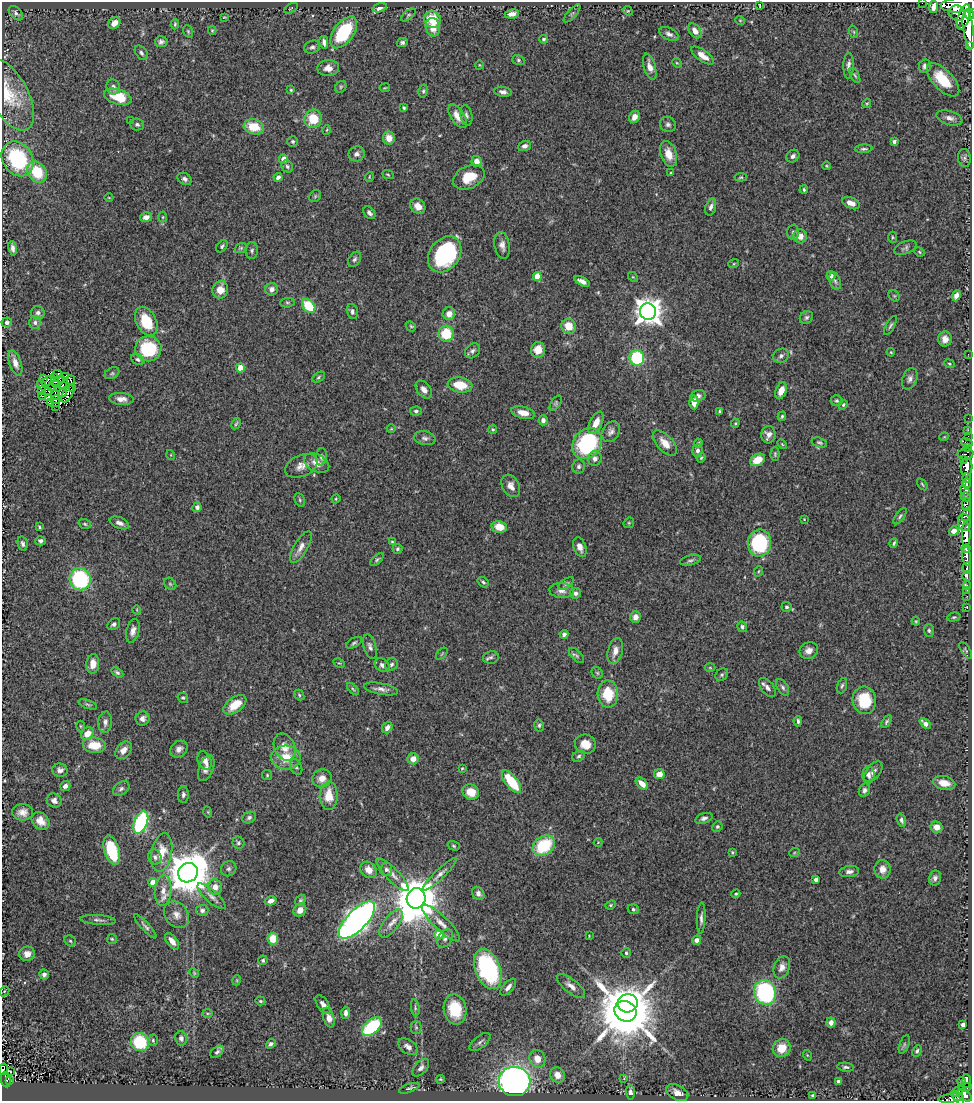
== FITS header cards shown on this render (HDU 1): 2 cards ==
NAXIS1  =                  970
NAXIS2  =                 1099

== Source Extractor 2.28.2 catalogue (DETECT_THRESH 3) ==
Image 970 x 1099 px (HDU 1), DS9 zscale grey, 1 PNG px = 1 image px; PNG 974 x 1103 px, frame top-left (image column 1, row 1099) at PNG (2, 2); each listed source drawn as its Kron ellipse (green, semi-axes under 4 px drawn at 4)
Background 0.875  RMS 0.043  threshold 0.13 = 3 sigma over >= 5 px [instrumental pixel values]
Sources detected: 450; all 450 listed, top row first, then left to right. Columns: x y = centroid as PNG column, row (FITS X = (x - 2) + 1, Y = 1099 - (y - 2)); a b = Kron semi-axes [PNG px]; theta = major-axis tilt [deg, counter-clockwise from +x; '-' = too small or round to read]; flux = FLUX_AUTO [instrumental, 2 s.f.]
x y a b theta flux
922 3 2 2 - 6.6
759 5 3 2 - 2.3
960 5 19 7 5 4900
934 7 6 4 82 13
291 8 7 2 31 2
380 8 7 3 16 12
628 11 5 4 - 3.2
16 13 8 5 -45 7.7
572 13 11 3 49 5.8
957 13 8 7 - 1500
512 14 7 4 8 14
969 14 5 4 - 1000
408 15 8 4 38 4.6
224 17 4 3 - 2.1
964 17 13 5 72 2400
432 19 8 7 - 83
740 20 5 3 - 2.3
114 23 7 5 41 23
175 24 5 3 - 3.4
433 27 9 7 -79 35
212 30 4 4 - 3.2
968 30 19 5 -82 4600
188 31 6 4 -70 3.6
695 31 8 5 -55 21
344 32 18 10 54 170
854 32 6 4 -71 3.5
669 34 10 6 -25 12
543 39 4 4 - 5.5
161 42 6 5 - 8.3
324 42 6 3 -78 11
402 42 5 4 - 6.7
970 45 3 3 - 130
312 47 8 6 24 8.7
141 53 8 5 -53 7.7
702 56 13 5 -36 28
518 60 6 5 - 5.5
677 63 5 4 - 3.2
479 65 4 3 - 2.2
849 66 13 5 89 12
925 66 7 6 - 8.2
650 67 13 6 -74 19
328 68 11 8 3 22
855 76 8 4 -62 5
943 80 21 10 -46 120
113 87 7 6 - 11
341 87 6 5 - 5.2
385 88 5 2 - 2.6
291 90 3 3 - 3.6
423 91 6 4 75 4.7
503 92 9 5 -7 10
9 94 39 19 -62 100
118 97 14 7 -17 86
867 103 5 3 - 3.4
404 108 4 3 - 4.1
466 115 10 6 -79 8.9
458 116 13 6 -54 30
634 117 6 5 - 21
949 118 13 7 -16 16
313 119 9 8 - 81
130 121 4 2 - 2.4
137 124 7 6 - 6.5
668 124 8 7 - 9.2
254 127 10 7 -14 71
327 130 5 3 - 2.6
389 138 6 6 - 34
293 141 5 5 - 5.6
894 142 4 3 - 8.2
525 146 6 5 - 11
864 149 9 4 2 5.7
357 154 8 7 - 11
669 154 13 8 -72 40
793 156 7 6 - 9.3
964 158 9 6 -83 8.3
17 159 18 14 -57 210
283 159 5 4 - 24
477 161 5 5 - 20
287 166 6 5 - 5.8
827 166 4 3 - 2.6
37 172 11 9 -51 93
671 173 3 3 - 3.1
388 175 6 3 -23 3.5
278 177 4 4 - 9.5
369 177 5 3 - 2.6
469 177 16 11 25 58
741 177 6 4 6 3.5
185 179 7 5 -33 8.9
804 190 4 3 - 3.8
315 196 6 5 - 4.3
109 198 4 3 - 2.3
851 203 9 5 -23 18
418 206 8 6 -48 22
711 207 9 5 72 10
369 213 7 5 -47 8.8
146 217 6 4 12 18
163 217 5 3 - 3.2
793 232 7 6 - 6.8
800 236 7 6 - 26
893 237 5 4 - 3.5
502 245 13 7 -80 16
222 246 7 4 49 5.4
13 248 7 4 -80 11
241 248 6 4 20 4.3
905 248 12 6 22 8.1
252 251 8 6 86 8.6
919 252 5 4 - 3.8
445 254 19 15 53 280
355 259 8 5 56 7.5
734 263 5 3 - 3
831 276 4 4 - 14
537 277 4 4 - 83
633 277 5 4 - 3.3
582 281 8 4 -26 14
835 281 9 5 -69 7.5
272 289 6 6 - 14
220 290 9 7 72 35
894 296 6 5 - 4
956 296 6 4 68 15
287 303 7 5 4 5
309 306 8 5 -46 110
352 311 8 5 -76 8.7
648 312 8 8 - 3500
38 313 7 6 - 9.7
449 314 6 6 - 24
806 317 7 6 - 6.6
146 321 15 10 -63 90
7 322 5 5 - 7.9
35 323 6 6 - 8.9
890 325 11 4 61 6.7
411 326 6 4 -44 3.8
569 326 7 7 - 43
446 334 8 7 - 99
945 339 7 6 - 18
148 349 13 12 - 170
538 350 8 7 - 28
472 351 8 6 43 8.5
891 352 4 3 - 2.7
968 354 2 2 - 49
781 356 8 6 30 9.2
637 358 7 7 - 190
138 359 7 5 -24 7.4
15 363 13 6 -71 19
949 364 5 4 - 3.6
240 368 4 4 - 76
112 373 8 5 29 6.1
57 374 5 2 - 0.6
65 376 2 2 - 2.2
55 377 4 3 - 0.6
318 377 7 4 30 5.3
44 378 3 2 - 1.9
910 379 11 7 68 13
71 380 4 2 - 4.7
47 381 6 3 43 2
59 381 7 4 49 13
55 382 2 2 - 3.2
42 385 5 3 - 4.4
63 385 3 2 - 3.7
460 385 12 7 -8 67
51 388 2 2 - 2.6
72 389 2 2 - 0.26
41 390 3 2 - 3.5
424 390 10 6 -52 17
781 391 8 5 68 31
49 392 2 2 - 1.7
62 393 5 4 - 1.2
55 394 5 2 - 1.4
68 394 9 5 61 5.8
42 396 4 2 - 0.98
698 396 7 5 16 9.8
48 398 2 2 - 2.9
121 399 12 6 -4 19
56 400 5 2 - 5.1
837 401 6 5 - 5.8
694 402 7 4 -88 22
50 403 4 2 - 1.1
56 403 2 2 - 3.3
556 403 8 4 57 4.4
843 405 5 4 - 4.3
56 406 2 2 - 12
416 411 6 4 6 6.1
720 411 4 3 - 3.3
523 413 12 6 -13 30
782 416 5 3 - 4.5
968 418 2 2 - 12
543 420 5 4 - 8.9
596 423 12 6 64 31
735 423 4 4 - 3.2
236 424 6 3 62 3.8
391 429 4 3 - 2.4
493 429 4 4 - 3.4
968 430 2 2 - 21
611 432 11 8 57 13
768 435 9 7 82 18
968 436 2 2 - 17
944 437 5 3 - 2.3
425 438 11 6 -11 10
819 442 8 4 -17 5.5
966 442 6 2 -19 49
665 443 15 8 -48 33
698 443 5 3 - 3.7
587 444 17 13 50 280
782 444 6 3 -46 3.1
968 447 3 2 - 43
697 451 6 5 - 8.6
775 454 7 4 90 4.2
965 454 8 5 8 220
171 455 5 3 - 2.4
321 457 9 5 85 8.6
701 458 5 3 - 3.6
595 459 7 7 - 13
963 459 3 2 - 55
757 460 8 5 31 43
316 463 13 8 -27 27
301 466 17 10 23 27
579 466 7 6 - 7.7
967 467 9 5 87 2500
967 478 5 3 - 1100
922 484 7 3 -55 3.6
967 484 5 4 - 940
511 486 12 8 -61 19
965 492 7 4 -57 470
966 497 5 3 - 370
336 499 5 4 - 3.3
300 500 7 5 -63 5
966 504 6 4 85 910
197 507 5 4 - 13
966 514 7 4 73 990
900 516 9 4 53 6.2
804 519 3 3 - 2
964 522 8 6 -79 1900
119 523 10 5 -22 13
629 523 5 5 - 3.7
85 524 6 5 - 4.3
39 527 4 3 - 3.6
499 527 8 6 -14 45
954 531 5 4 - 25
966 535 12 4 -90 3900
40 541 5 4 - 8.4
392 542 4 3 - 2.9
759 543 13 11 80 270
894 543 5 3 - 4.4
23 544 7 5 -76 8.7
301 547 18 7 60 19
580 547 10 6 -69 18
397 549 5 5 - 5.5
966 549 4 3 - 1000
966 556 9 4 -85 1900
377 560 8 4 42 5.2
691 560 10 5 15 7.4
967 568 5 3 - 290
759 571 5 3 - 3.2
967 576 5 3 - 600
80 579 11 10 - 270
483 582 6 4 -37 4.7
170 584 7 5 -45 5.5
566 584 9 4 37 6
967 586 4 3 - 66
967 590 2 2 - 10
562 591 12 7 -4 17
575 593 6 5 - 8.3
967 596 2 2 - 18
787 607 5 5 - 5.3
967 607 3 2 - 24
137 610 4 3 - 2.1
635 617 6 5 - 17
954 617 7 4 16 4.2
916 621 4 3 - 2.9
114 624 7 5 34 7.5
742 627 5 5 - 9.7
929 630 6 5 - 5
133 631 12 6 74 16
564 634 4 4 - 7.7
354 643 9 4 29 5.8
370 647 13 6 -73 11
966 650 10 3 -57 3.9
615 651 13 7 76 23
809 651 9 8 - 20
442 654 7 3 45 2.9
577 656 9 5 -45 6.8
491 657 8 6 12 7.8
339 663 6 4 -27 3.3
93 664 9 6 87 27
391 664 6 6 - 7.2
382 665 8 6 -35 12
710 668 5 3 - 2.6
117 672 6 4 -33 5.8
597 673 6 5 - 4.8
722 675 7 5 46 6.1
842 686 8 4 70 6.2
783 687 9 5 -58 7.8
767 688 11 6 -52 13
353 689 7 4 -45 5
381 689 17 5 -11 15
608 694 13 10 -87 86
299 695 6 4 -49 4.5
183 698 5 4 - 4.5
864 700 14 11 -81 110
88 704 9 3 -19 5.3
235 705 13 7 37 55
142 718 7 7 - 12
798 721 5 3 - 5.6
886 721 7 3 57 5.3
105 722 10 7 85 14
925 724 6 4 -44 21
539 725 6 5 - 5.3
80 726 5 3 - 2.8
387 727 6 5 - 14
87 733 7 5 42 32
585 744 10 9 - 34
94 745 11 7 -6 58
285 747 14 10 -66 31
179 749 9 7 40 14
123 750 10 7 50 21
579 756 6 5 - 6.1
286 757 14 12 -4 62
413 759 5 5 - 22
205 760 9 6 -66 19
296 767 8 5 -65 8
206 768 14 7 69 19
462 768 3 3 - 3
60 770 8 6 -9 12
873 772 12 6 51 14
659 774 5 5 - 23
267 775 5 5 - 4
869 775 8 6 88 11
322 778 10 9 - 27
511 782 13 6 -52 110
944 783 11 7 -12 34
642 784 7 4 -45 27
65 786 5 4 - 12
121 789 9 6 33 8.3
864 790 7 5 66 8.9
471 792 8 7 - 50
183 795 8 5 89 7.7
329 796 14 9 88 58
54 800 7 7 - 12
23 812 10 8 -1 21
208 812 5 3 - 2.6
249 817 7 5 25 7.2
704 818 9 5 16 9.5
901 820 7 4 -71 7.1
40 821 10 7 -45 25
141 822 12 6 68 350
717 827 5 5 - 4.8
937 827 6 5 - 29
598 842 4 3 - 2
238 843 6 5 - 6.3
454 846 6 4 -18 4.4
544 846 12 9 37 160
112 850 15 7 -73 140
162 852 19 10 79 56
732 852 3 3 - 3.4
794 853 5 3 - 2.9
155 857 7 6 - 10
229 869 8 7 - 8.9
386 869 6 6 - 8.2
882 869 9 8 - 26
369 870 9 7 -46 25
849 872 10 5 7 11
188 873 10 9 - 12000
392 874 22 6 -46 24
440 874 23 5 44 17
935 878 7 6 - 11
816 879 4 3 - 14
153 882 4 4 - 38
215 887 7 7 - 26
163 891 15 8 84 30
478 893 7 5 -55 10
736 894 5 3 - 3.7
211 896 18 6 -42 18
416 898 10 9 - 14000
300 900 6 5 - 4.5
271 901 6 4 15 13
611 905 5 4 - 4.1
633 909 5 5 - 5.7
202 910 6 5 - 9.6
300 910 7 6 - 21
177 915 14 11 -54 25
701 918 15 4 87 11
98 920 17 5 -4 11
357 920 24 10 46 1900
441 923 25 7 -44 30
391 924 16 7 53 25
145 926 16 4 -47 9.3
439 934 4 4 - 75
589 936 3 3 - 2.1
445 938 10 6 56 11
112 939 5 5 - 3.8
273 939 6 5 - 58
697 940 4 4 - 17
70 941 6 5 - 5.2
172 941 9 5 -52 22
626 953 5 4 - 5.2
27 954 8 7 - 24
263 960 5 4 - 5.8
782 967 11 7 70 17
488 969 21 12 -68 410
194 973 5 4 - 3.5
44 974 5 4 - 9
237 980 5 3 - 2.7
571 986 17 6 -38 21
508 987 10 5 49 13
4 991 5 4 - 4
765 992 12 11 - 370
260 1001 5 4 - 3.5
628 1003 10 9 - 1800
323 1004 10 5 -55 13
415 1008 9 4 -82 4.8
455 1009 15 11 -80 98
625 1011 11 10 - 23000
207 1013 5 3 - 2.9
346 1013 6 4 87 12
329 1018 10 5 -72 24
831 1023 5 4 - 16
963 1025 4 4 - 10
372 1027 12 7 42 210
416 1027 6 5 - 5.6
181 1038 7 6 - 9.1
153 1040 6 4 -87 4.6
140 1042 9 9 - 140
480 1042 12 6 38 9.7
271 1044 5 4 - 7.6
904 1044 10 4 69 5.7
408 1047 11 7 -35 17
782 1048 9 8 - 48
917 1051 6 4 62 6
217 1052 8 5 38 7.6
807 1055 5 3 - 2.6
537 1059 9 7 -71 36
845 1067 8 4 -4 6.3
421 1068 10 6 48 12
3 1069 6 3 78 72
10 1071 3 2 - 2
557 1075 8 7 - 28
624 1078 3 3 - 2.4
440 1079 5 4 - 3.8
6 1080 8 5 -81 61
10 1080 3 2 - 8.9
515 1081 16 14 -8 1300
839 1081 4 4 - 15
962 1081 4 2 - 22
966 1081 7 3 -87 240
965 1087 6 4 10 420
409 1088 11 4 19 6.5
958 1091 7 3 33 220
630 1092 7 4 -89 17
677 1093 12 7 -27 22
813 1095 4 2 - 4
964 1095 8 5 -34 810
951 1098 13 4 6 270
958 1098 7 4 -55 370
At the frame edge (FLAGS 8, measured only in part): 7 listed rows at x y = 922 3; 960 5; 969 14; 970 45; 3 1069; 951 1098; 958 1098